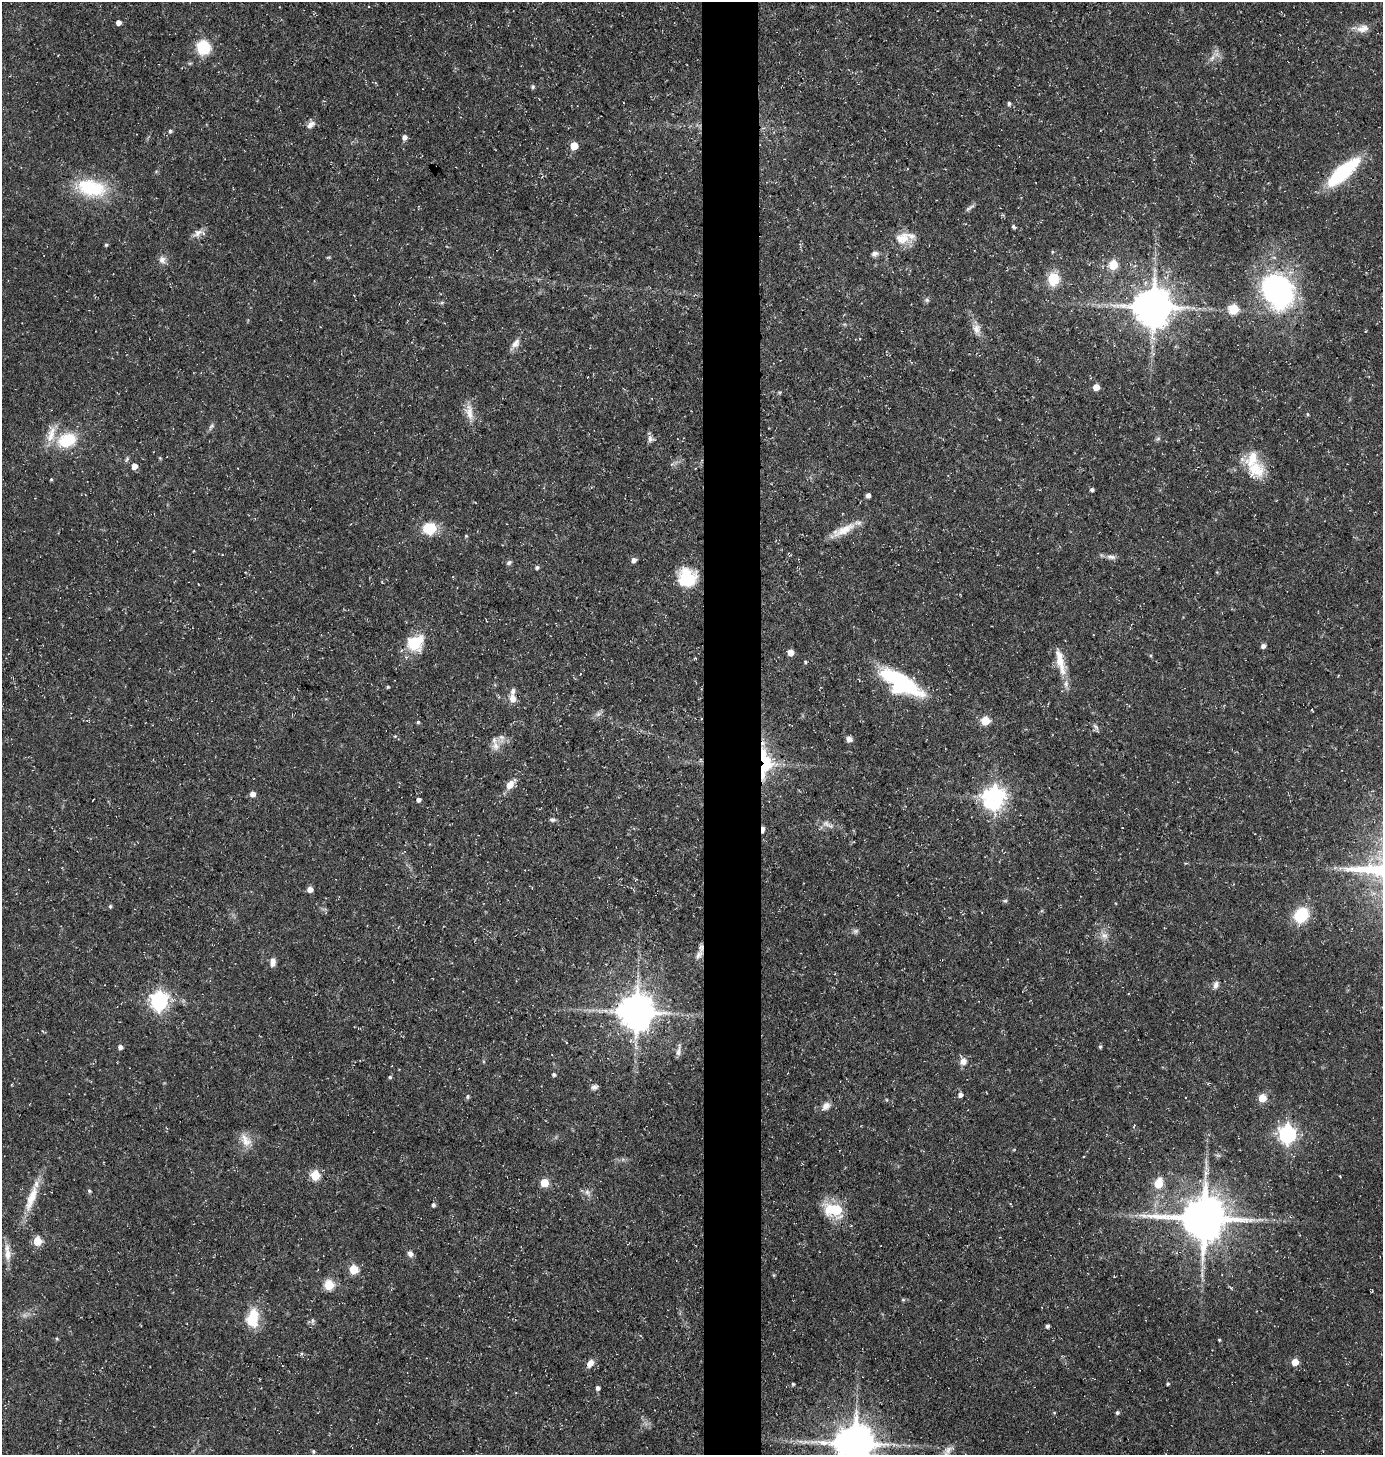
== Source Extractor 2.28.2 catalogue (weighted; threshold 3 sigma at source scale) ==
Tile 5 of 3 x 3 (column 2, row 2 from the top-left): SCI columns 1482-2862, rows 1455-2907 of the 4388 x 4361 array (HDU 1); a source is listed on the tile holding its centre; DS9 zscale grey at full resolution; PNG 1385 x 1457 px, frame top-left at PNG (2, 2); no overlay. Shown black and unused: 4% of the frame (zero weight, under 3 of 5 exposures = <1% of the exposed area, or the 3 px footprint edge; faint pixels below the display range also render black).
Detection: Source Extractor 2.28.2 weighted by HDU 2 'WHT'; one run over the whole footprint, this tile lists its part. Background 0.15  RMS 0.0054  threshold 0.0244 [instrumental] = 3 sigma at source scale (4.5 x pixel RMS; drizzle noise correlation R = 1.50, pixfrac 1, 0.05/0.05 arcsec/px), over >= 5 px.
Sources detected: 130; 1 too faint to see at this stretch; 1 long thin detection or spike segment (spike, bleed or trail) — not listed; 3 inside a brighter listed object's ellipse — not listed separately; the other 125 listed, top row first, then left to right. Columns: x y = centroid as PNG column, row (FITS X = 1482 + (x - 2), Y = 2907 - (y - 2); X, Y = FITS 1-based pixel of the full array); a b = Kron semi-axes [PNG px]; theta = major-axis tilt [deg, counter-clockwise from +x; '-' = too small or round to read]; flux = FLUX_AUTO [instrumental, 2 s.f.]
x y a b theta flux
118 23 5 5 - 2.3
1363 28 18 10 12 5.1
203 47 9 9 - 30
1212 58 10 5 54 2.1
533 87 6 5 - 0.98
1009 103 5 4 - 1.2
311 124 12 8 44 2.9
170 131 5 4 - 0.95
404 137 5 5 - 2.7
574 146 5 5 - 12
1342 172 37 12 41 45
91 188 40 22 -12 31
970 208 16 4 36 1.6
1014 227 6 4 -38 1.1
198 233 15 9 28 3.5
902 238 22 16 18 9.4
106 245 5 4 - 0.83
1052 252 5 3 - 0.57
875 254 9 7 17 1.9
162 260 11 9 -71 2.9
1113 265 5 5 - 21
1053 279 13 11 82 14
1278 291 40 32 -57 110
927 300 6 6 - 1.1
1153 307 12 11 - 1600
1233 309 5 5 - 33
976 329 13 10 -89 4
515 343 14 9 55 3.9
1096 387 5 5 - 6.5
470 413 24 9 -84 6.2
1307 414 5 4 - 0.63
211 427 10 5 61 1.4
650 439 9 8 - 2.1
1158 439 7 4 2 0.91
67 440 25 17 23 21
160 458 4 4 - 0.52
127 459 8 5 69 1
134 466 5 5 - 5.4
1256 470 26 24 -63 17
51 479 4 3 - 0.65
1092 490 4 4 - 1.3
868 495 4 4 - 2.1
429 528 16 14 5 13
844 530 34 10 25 9.6
466 536 4 4 - 0.53
1111 557 13 6 -9 2.5
634 560 6 5 - 2.3
509 562 8 5 38 1.1
537 567 5 4 - 1.2
687 578 18 18 - 23
415 643 20 16 32 18
1263 646 5 5 - 2
790 652 5 5 - 8.1
695 658 4 3 - 0.46
1060 661 39 9 -77 11
805 662 4 3 - 0.73
900 683 50 19 -31 54
388 687 4 4 - 0.63
513 699 9 8 - 4.2
985 721 5 5 - 21
418 722 4 4 - 0.77
1096 727 11 4 -49 1.4
395 736 4 3 - 0.48
849 739 6 6 - 2.4
495 746 15 9 -72 4.5
765 763 39 15 -89 28
510 785 13 7 52 5.3
253 794 5 5 - 3.7
994 798 8 8 - 380
418 800 4 4 - 2.1
552 820 8 5 -5 1.4
827 824 17 6 -27 3.3
763 829 8 4 84 1.9
310 889 5 4 - 4.5
1005 901 6 4 1 0.79
110 906 5 4 - 0.86
1301 915 20 16 57 17
1104 936 11 8 -18 3.3
699 955 17 8 53 4
273 962 10 6 85 3.1
1216 985 11 7 70 2.2
159 1001 7 7 - 220
636 1012 10 10 - 1300
120 1047 4 4 - 2.2
1100 1047 5 4 - 0.8
678 1051 18 5 82 2.3
963 1061 8 8 - 3.6
554 1075 4 4 - 1.2
390 1077 5 4 - 0.7
594 1087 8 6 13 1.8
960 1095 5 5 - 2.4
468 1096 7 4 85 0.88
1262 1098 5 5 - 15
826 1106 14 8 46 3.4
1287 1134 7 7 - 200
246 1140 20 11 -55 6.5
315 1175 5 5 - 30
544 1183 5 5 - 17
1158 1184 7 5 72 16
89 1191 4 4 - 0.91
587 1192 8 6 -57 1.9
31 1198 40 10 70 13
433 1205 4 4 - 1.4
834 1210 23 15 -14 19
1204 1218 15 13 -1 2000
37 1241 6 6 - 14
7 1252 28 7 -85 5.7
410 1254 7 6 - 2.3
354 1269 5 5 - 21
329 1285 5 5 - 31
903 1300 5 4 - 0.73
252 1318 22 13 79 16
312 1320 7 4 -90 1
1047 1326 4 3 - 1.4
1219 1340 3 3 - 0.62
1295 1362 5 5 - 8.9
590 1363 9 7 56 3.8
793 1384 3 3 - 0.77
1168 1384 4 4 - 0.76
598 1388 4 4 - 1.9
1054 1413 4 4 - 0.51
1117 1413 4 4 - 1.1
855 1443 12 11 - 1500
313 1451 4 3 - 0.83
947 1451 18 9 53 4.2
Overlapping masked pixels (flux is a lower limit): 3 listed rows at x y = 765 763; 763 829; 699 955
Isophote crosses this tile's border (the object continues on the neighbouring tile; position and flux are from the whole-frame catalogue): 2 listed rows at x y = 855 1443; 947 1451